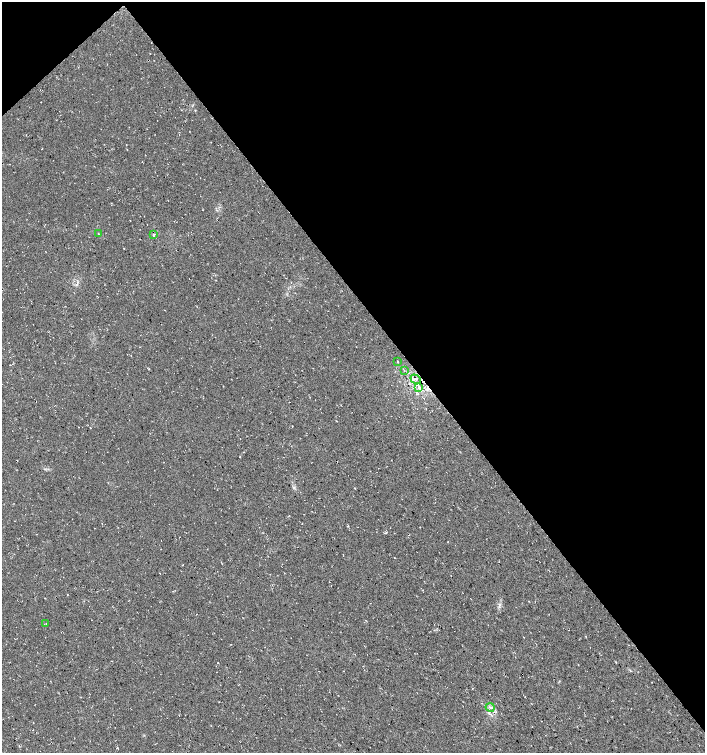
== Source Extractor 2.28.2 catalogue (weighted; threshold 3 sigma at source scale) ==
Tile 3 of 4 x 4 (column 3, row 1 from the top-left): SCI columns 2955-4360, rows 4510-6011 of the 5974 x 6011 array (HDU 1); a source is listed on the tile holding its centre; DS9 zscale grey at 2 x 2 block average (1 PNG px = mean of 2 x 2 image px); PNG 707 x 755 px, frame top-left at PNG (2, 2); each listed source drawn as its Kron ellipse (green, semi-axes under 4 px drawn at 4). Shown black and unused: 42% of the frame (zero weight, under 3 of 4 exposures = <1% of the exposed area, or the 3 px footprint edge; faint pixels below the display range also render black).
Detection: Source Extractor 2.28.2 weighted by HDU 2 'WHT'; one run over the whole footprint, this tile lists its part. Background 0.0145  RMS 0.0052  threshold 0.0235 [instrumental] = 3 sigma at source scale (4.5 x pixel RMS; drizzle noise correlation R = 1.50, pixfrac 1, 0.0396/0.0396 arcsec/px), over >= 5 px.
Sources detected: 9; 1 cosmic-ray / hot-pixel residue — neither listed nor drawn; the other 8 listed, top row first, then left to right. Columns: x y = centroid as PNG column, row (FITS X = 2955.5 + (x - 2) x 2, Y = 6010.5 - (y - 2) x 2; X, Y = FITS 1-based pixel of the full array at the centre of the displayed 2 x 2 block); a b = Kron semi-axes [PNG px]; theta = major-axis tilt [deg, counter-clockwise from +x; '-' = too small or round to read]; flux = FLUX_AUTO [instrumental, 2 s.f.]
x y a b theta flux
98 234 2 2 - 0.69
154 235 3 2 - 1.3
397 361 3 2 - 0.68
404 370 2 2 - 0.61
416 379 6 3 -36 2.5
419 387 3 2 - 1.5
46 624 3 2 - 0.78
490 707 4 3 - 2.3